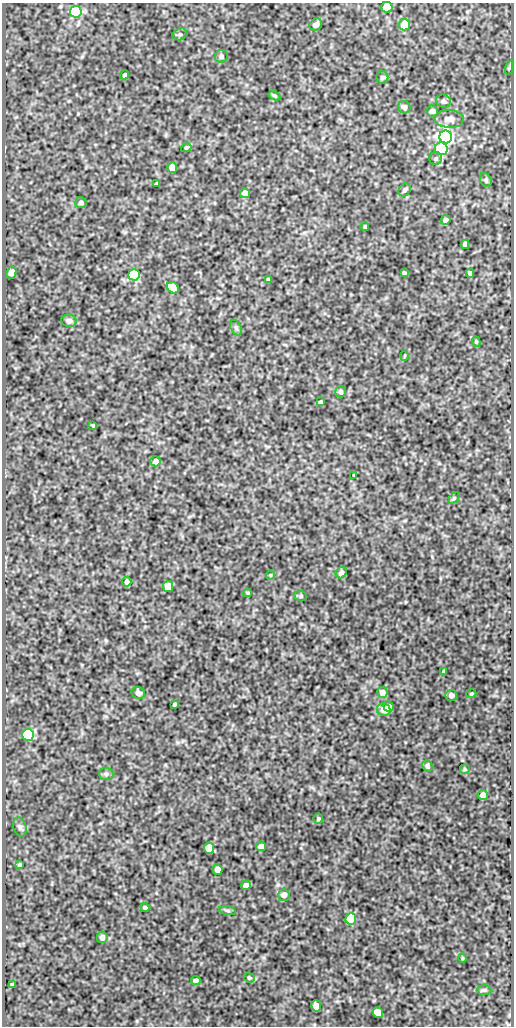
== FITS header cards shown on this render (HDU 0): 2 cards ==
NAXIS1  =                  512
NAXIS2  =                 1024

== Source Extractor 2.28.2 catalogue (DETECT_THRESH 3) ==
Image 512 x 1024 px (HDU 0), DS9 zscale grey, 1 PNG px = 1 image px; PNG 516 x 1028 px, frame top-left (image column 1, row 1024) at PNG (2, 3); each listed source drawn as its Kron ellipse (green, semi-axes under 4 px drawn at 4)
Background 94.4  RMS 0.54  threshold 1.61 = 3 sigma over >= 5 px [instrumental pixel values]
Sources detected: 81; all 81 listed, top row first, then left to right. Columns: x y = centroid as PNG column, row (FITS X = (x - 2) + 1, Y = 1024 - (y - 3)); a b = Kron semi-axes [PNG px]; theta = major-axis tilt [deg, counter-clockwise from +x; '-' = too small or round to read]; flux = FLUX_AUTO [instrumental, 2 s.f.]
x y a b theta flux
387 7 5 5 - 1900
76 12 6 6 - 5300
316 25 7 5 40 150
404 25 6 5 - 700
180 34 7 5 28 74
221 56 6 6 - 100
509 67 7 3 71 41
125 75 4 3 - 84
382 78 6 6 - 68
275 96 6 3 -30 45
443 101 7 6 - 95
404 107 6 6 - 150
432 111 6 5 - 96
449 119 15 9 -2 250
446 137 6 6 - 17000
186 148 5 4 - 47
441 149 6 6 - 1300
436 159 6 6 - 86
172 167 5 5 - 460
486 180 7 5 -63 75
157 183 3 3 - 44
405 190 7 5 54 95
245 193 5 5 - 260
81 203 5 5 - 110
446 220 5 5 - 97
365 226 4 3 - 41
465 244 4 4 - 160
11 273 6 5 - 270
404 273 4 3 - 53
470 273 4 4 - 120
134 275 6 5 - 3300
268 279 3 3 - 56
173 288 6 5 - 640
69 321 8 6 -10 140
236 328 8 5 -63 73
476 342 5 4 - 46
404 356 5 3 - 31
340 392 6 5 - 100
320 402 4 3 - 53
93 425 3 3 - 45
156 461 5 5 - 180
354 475 3 2 - 36
454 498 6 4 46 47
341 573 6 5 - 160
270 575 4 4 - 39
127 582 5 4 - 110
168 587 5 5 - 810
247 593 4 3 - 40
301 596 6 5 - 53
444 671 4 3 - 72
138 693 7 5 -27 130
382 693 5 5 - 300
471 694 5 3 - 33
451 695 6 5 - 110
175 704 4 3 - 60
389 706 6 5 - 190
384 710 7 6 - 350
28 735 6 6 - 2500
427 766 6 5 - 84
465 769 5 5 - 49
106 774 7 6 - 87
483 795 5 5 - 220
318 818 5 5 - 59
20 827 9 6 -75 99
261 846 5 5 - 240
209 848 5 5 - 900
20 865 4 4 - 47
218 870 5 5 - 320
246 885 5 4 - 230
284 895 6 6 - 240
145 907 5 4 - 48
227 911 8 4 -10 67
351 919 6 5 - 1900
102 937 6 5 - 130
462 958 5 3 - 29
249 978 5 5 - 46
196 981 5 4 - 180
12 985 4 3 - 48
484 990 7 4 0 71
316 1006 6 5 - 450
378 1012 5 5 - 660
At the frame edge (FLAGS 8, measured only in part): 1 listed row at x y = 387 7